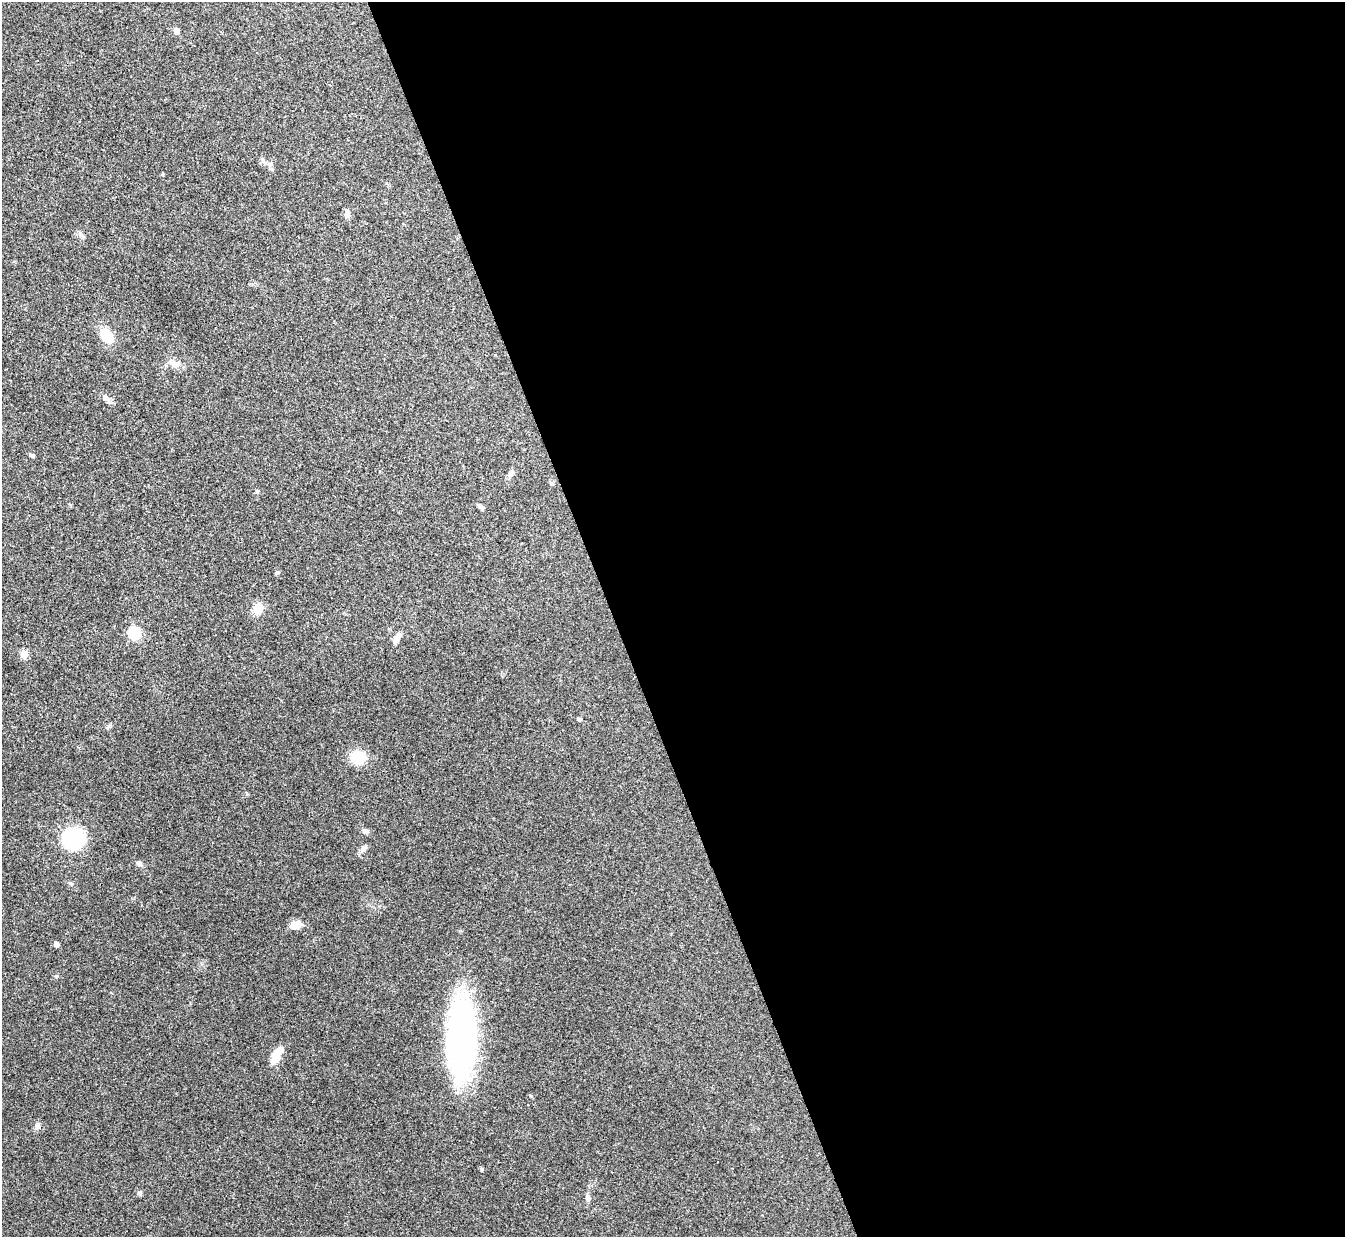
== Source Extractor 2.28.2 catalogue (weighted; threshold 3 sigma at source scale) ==
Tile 8 of 4 x 4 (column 4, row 2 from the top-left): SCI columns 4032-5374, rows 2619-3853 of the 5378 x 5363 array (HDU 1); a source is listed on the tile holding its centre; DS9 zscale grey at full resolution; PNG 1347 x 1239 px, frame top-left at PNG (2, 2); no overlay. Shown black and unused: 54% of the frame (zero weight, under 3 of 4 exposures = <1% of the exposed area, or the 3 px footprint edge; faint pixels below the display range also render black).
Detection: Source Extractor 2.28.2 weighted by HDU 2 'WHT'; one run over the whole footprint, this tile lists its part. Background 0.0961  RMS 0.006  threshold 0.0271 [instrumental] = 3 sigma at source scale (4.5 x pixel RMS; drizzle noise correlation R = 1.50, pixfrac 1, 0.05/0.05 arcsec/px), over >= 5 px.
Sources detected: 34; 1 inside a brighter listed object's ellipse — not listed separately; the other 33 listed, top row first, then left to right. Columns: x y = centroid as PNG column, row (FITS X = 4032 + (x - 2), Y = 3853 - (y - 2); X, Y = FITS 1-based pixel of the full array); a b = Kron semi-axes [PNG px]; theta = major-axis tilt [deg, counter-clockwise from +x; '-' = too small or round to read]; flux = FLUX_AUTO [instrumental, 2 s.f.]
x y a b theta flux
176 31 5 4 - 6.1
263 160 10 4 -63 1.4
163 174 5 3 - 0.49
347 214 10 7 88 2.4
82 236 11 4 -40 1.5
106 335 11 8 -56 17
174 364 15 8 -15 4.2
105 398 8 7 - 2.2
32 455 7 4 -37 1
510 474 10 6 45 1.8
552 483 7 3 -7 0.75
257 491 6 4 47 0.76
481 507 9 5 -49 1.6
277 572 5 5 - 0.82
258 608 15 12 61 6
134 633 6 5 - 61
398 636 8 7 - 2.9
24 654 5 5 - 17
579 719 4 4 - 1.3
109 726 9 3 32 0.99
358 757 20 15 2 11
365 831 9 6 -27 1.9
74 838 23 22 - 38
364 848 9 7 56 2
139 863 8 6 -40 1.8
296 925 13 8 9 5.8
56 944 4 4 - 2.9
56 976 5 5 - 0.75
462 1038 76 27 89 170
276 1055 19 8 63 11
37 1126 9 6 53 1.8
482 1169 5 4 - 0.72
588 1198 7 6 - 2
Unlisted compact peaks at least as high as the median listed source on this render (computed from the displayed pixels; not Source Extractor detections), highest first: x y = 139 1192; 247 794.